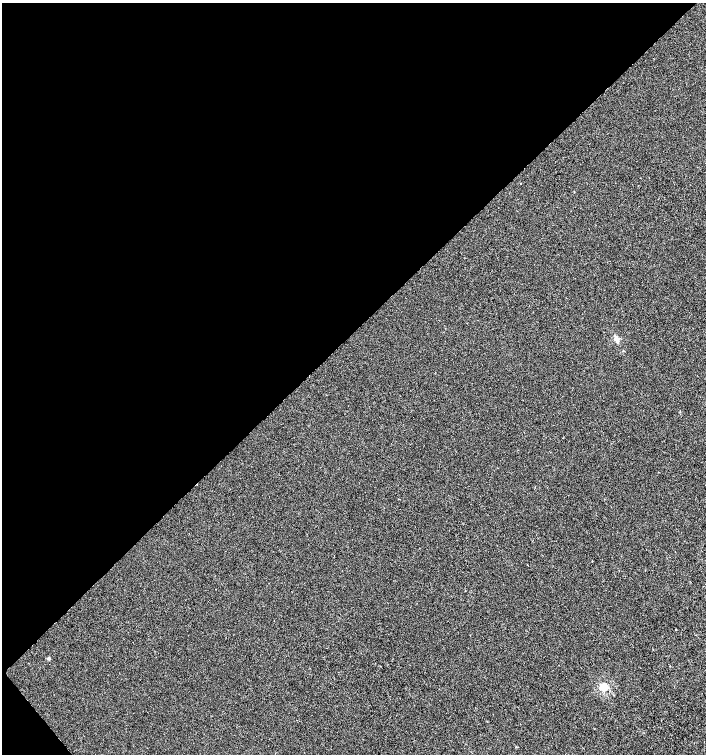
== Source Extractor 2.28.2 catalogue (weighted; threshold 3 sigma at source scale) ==
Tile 5 of 4 x 4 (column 1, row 2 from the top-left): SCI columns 213-1619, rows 3008-4510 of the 5987 x 6019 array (HDU 1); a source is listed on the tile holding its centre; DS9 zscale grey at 2 x 2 block average (1 PNG px = mean of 2 x 2 image px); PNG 708 x 756 px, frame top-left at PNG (2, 3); no overlay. Shown black and unused: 45% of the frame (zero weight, under 2 of 3 exposures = <1% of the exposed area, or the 3 px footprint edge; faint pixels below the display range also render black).
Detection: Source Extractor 2.28.2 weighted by HDU 2 'WHT'; one run over the whole footprint, this tile lists its part. Background -8.51e-04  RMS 0.0041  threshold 0.0186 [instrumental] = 3 sigma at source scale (4.5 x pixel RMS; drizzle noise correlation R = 1.50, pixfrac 1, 0.0396/0.0396 arcsec/px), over >= 5 px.
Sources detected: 4; all 4 listed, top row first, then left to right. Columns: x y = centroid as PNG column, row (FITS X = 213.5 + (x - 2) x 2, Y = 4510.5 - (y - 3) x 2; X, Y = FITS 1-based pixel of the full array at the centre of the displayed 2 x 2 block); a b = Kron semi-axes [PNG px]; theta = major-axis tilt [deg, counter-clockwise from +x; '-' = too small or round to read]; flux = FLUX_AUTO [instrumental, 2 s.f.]
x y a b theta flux
616 339 6 4 -28 4.3
676 629 2 2 - 1.2
49 659 3 2 - 3
604 687 3 3 - 60